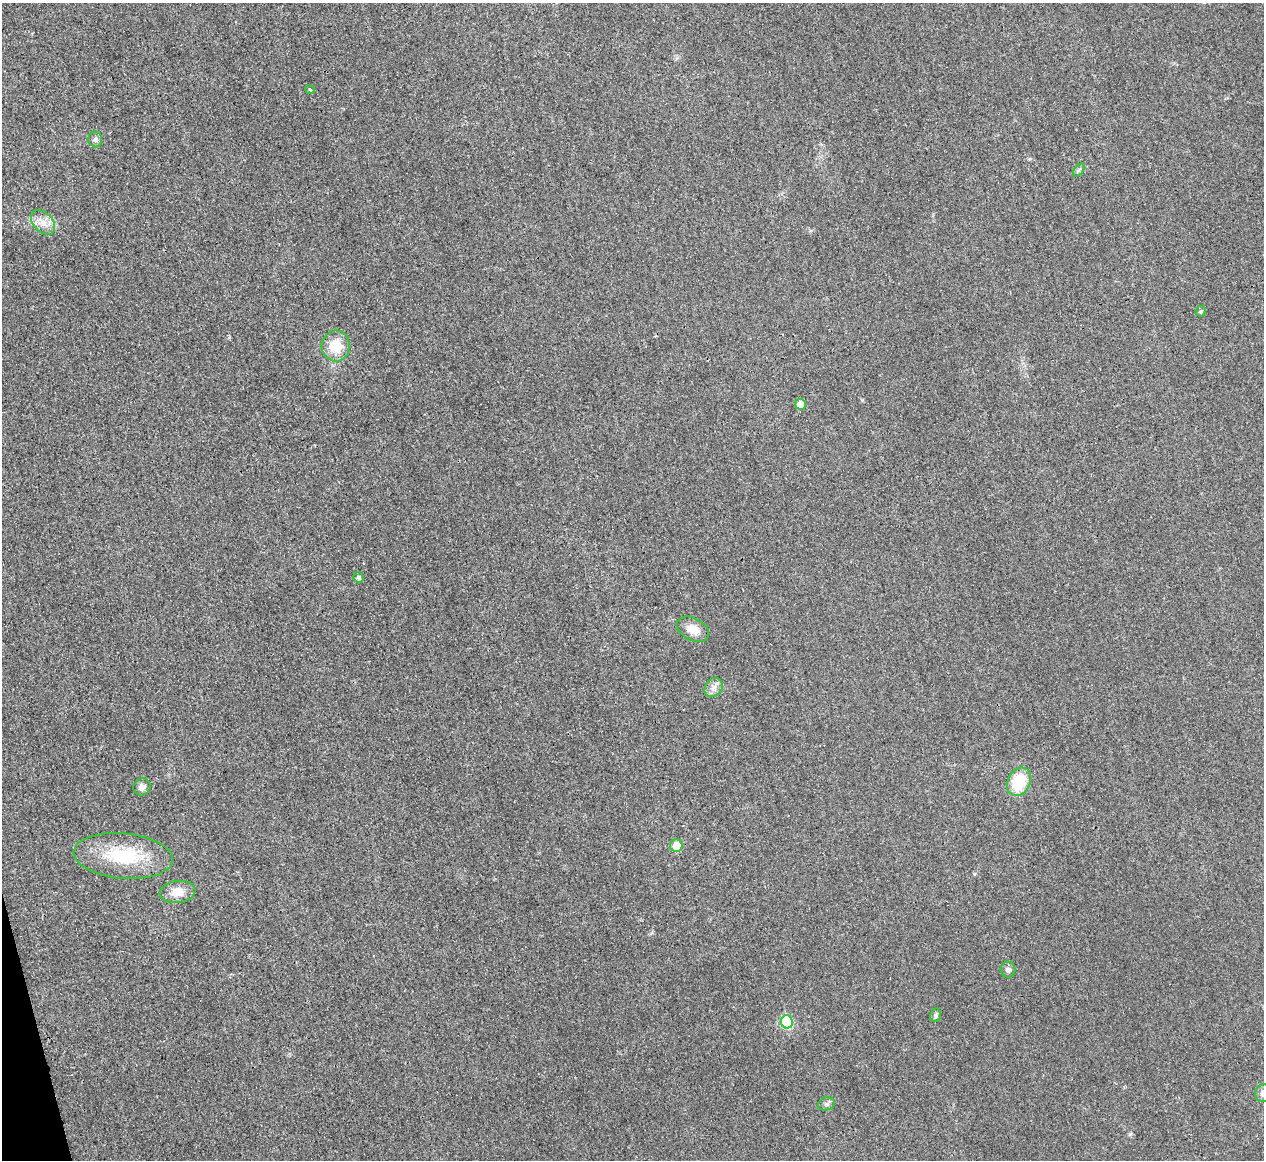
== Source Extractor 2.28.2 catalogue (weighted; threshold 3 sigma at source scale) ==
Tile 7 of 4 x 4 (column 3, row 2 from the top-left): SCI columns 2533-3794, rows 2467-3624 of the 5067 x 5048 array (HDU 1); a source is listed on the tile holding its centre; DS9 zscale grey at full resolution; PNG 1266 x 1162 px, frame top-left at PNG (2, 3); each listed source drawn as its Kron ellipse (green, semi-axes under 4 px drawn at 4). Shown black and unused: <1% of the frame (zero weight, under 3 of 4 exposures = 1% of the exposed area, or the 3 px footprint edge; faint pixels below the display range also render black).
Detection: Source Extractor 2.28.2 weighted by HDU 2 'WHT'; one run over the whole footprint, this tile lists its part. Background 0.0224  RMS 0.0056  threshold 0.0253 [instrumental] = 3 sigma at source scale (4.5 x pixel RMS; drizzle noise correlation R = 1.50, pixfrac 1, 0.05/0.05 arcsec/px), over >= 5 px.
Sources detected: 20; all 20 listed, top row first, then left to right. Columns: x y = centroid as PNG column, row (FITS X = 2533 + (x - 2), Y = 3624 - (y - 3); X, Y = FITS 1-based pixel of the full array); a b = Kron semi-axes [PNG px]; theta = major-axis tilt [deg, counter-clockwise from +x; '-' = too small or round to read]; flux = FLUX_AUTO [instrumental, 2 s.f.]
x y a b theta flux
310 90 4 4 - 0.67
95 139 8 7 - 1.8
1079 170 8 4 53 0.99
43 222 14 9 -47 5.5
1201 311 5 5 - 1
336 346 15 14 - 14
800 404 5 5 - 7.1
359 577 5 5 - 1.5
693 629 17 11 -29 6.9
714 687 10 8 54 3
1019 782 14 11 64 21
142 787 9 8 - 3
676 845 6 6 - 8.8
123 856 50 22 -5 35
178 892 18 11 8 8.2
1008 969 8 7 - 2.3
936 1015 7 5 78 1.4
787 1022 6 6 - 34
1263 1093 9 8 - 3.3
826 1104 8 6 15 1.7
Isophote crosses this tile's border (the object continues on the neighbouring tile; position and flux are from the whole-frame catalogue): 1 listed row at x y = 1263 1093
Unlisted compact peaks at least as high as the median listed source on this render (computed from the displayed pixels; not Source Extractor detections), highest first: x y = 1130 1134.